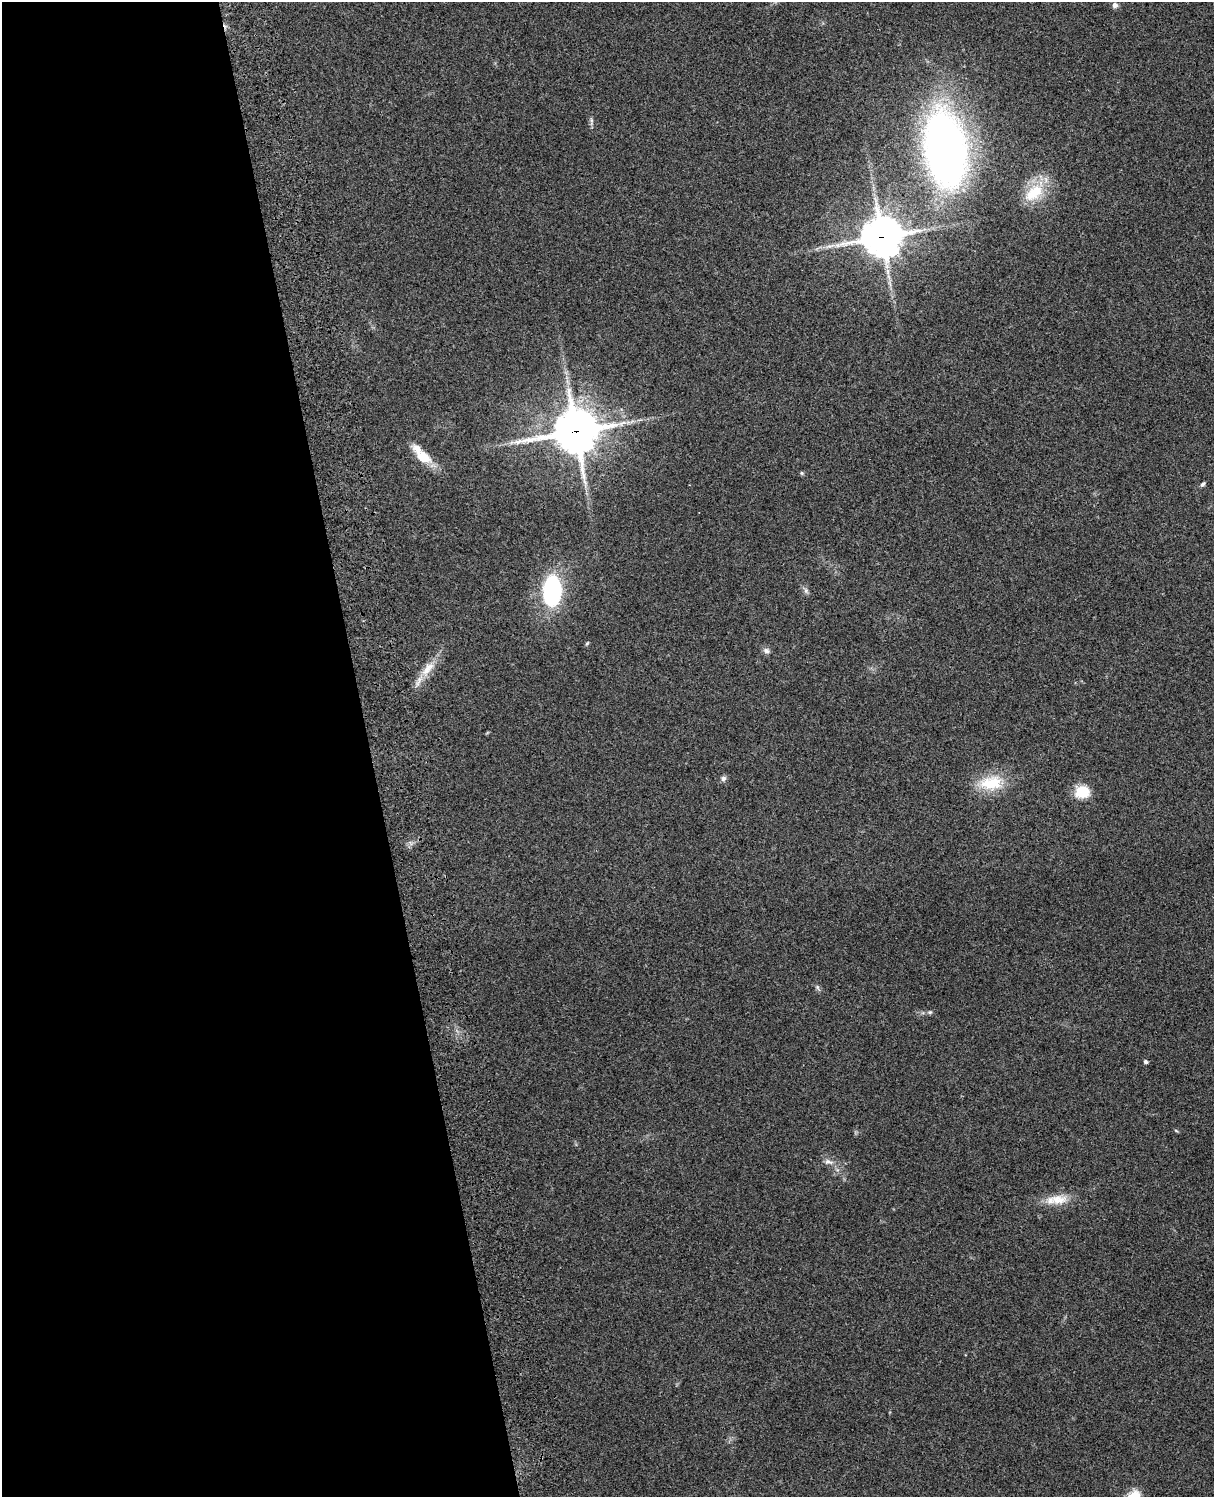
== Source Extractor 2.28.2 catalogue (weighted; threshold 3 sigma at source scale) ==
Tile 5 of 4 x 3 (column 1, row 2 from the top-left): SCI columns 119-1330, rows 1659-3153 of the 5088 x 4925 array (HDU 1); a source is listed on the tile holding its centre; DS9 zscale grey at full resolution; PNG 1216 x 1499 px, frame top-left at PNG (2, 2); no overlay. Shown black and unused: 30% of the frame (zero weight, under 3 of 4 exposures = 6% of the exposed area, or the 3 px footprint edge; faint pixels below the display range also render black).
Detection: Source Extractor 2.28.2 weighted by HDU 2 'WHT'; one run over the whole footprint, this tile lists its part. Background 0.279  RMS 0.0092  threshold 0.0413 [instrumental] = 3 sigma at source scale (4.5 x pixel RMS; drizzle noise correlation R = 1.50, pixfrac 1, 0.05/0.05 arcsec/px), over >= 5 px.
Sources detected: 25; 1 long thin detection or spike segment (spike, bleed or trail) — not listed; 1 inside a brighter listed object's ellipse — not listed separately; the other 23 listed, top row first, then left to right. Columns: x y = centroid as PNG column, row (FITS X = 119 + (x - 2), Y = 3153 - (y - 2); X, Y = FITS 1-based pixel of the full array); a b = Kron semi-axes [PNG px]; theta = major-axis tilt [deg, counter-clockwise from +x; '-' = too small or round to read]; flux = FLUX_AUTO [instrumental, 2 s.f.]
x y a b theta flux
1115 5 7 7 - 3.4
591 120 7 4 -72 1.6
945 149 65 34 -81 580
1034 193 32 17 40 30
882 237 13 13 - 2300
576 431 16 14 13 3200
423 457 23 13 -31 18
802 473 5 5 - 1.3
1203 484 8 5 44 1.7
806 590 8 6 -83 2.4
552 591 23 14 88 130
587 643 7 3 54 1.1
766 651 8 7 - 3.1
427 669 27 11 55 16
723 778 7 7 - 2.6
991 783 33 19 7 32
1082 792 16 14 -2 20
817 987 8 4 -71 1.7
930 1012 6 5 - 1.7
1145 1062 4 4 - 2.4
1176 1131 6 3 -21 0.99
829 1162 13 6 -13 4.4
1058 1200 26 13 2 17
Overlapping masked pixels (flux is a lower limit): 2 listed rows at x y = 882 237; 576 431